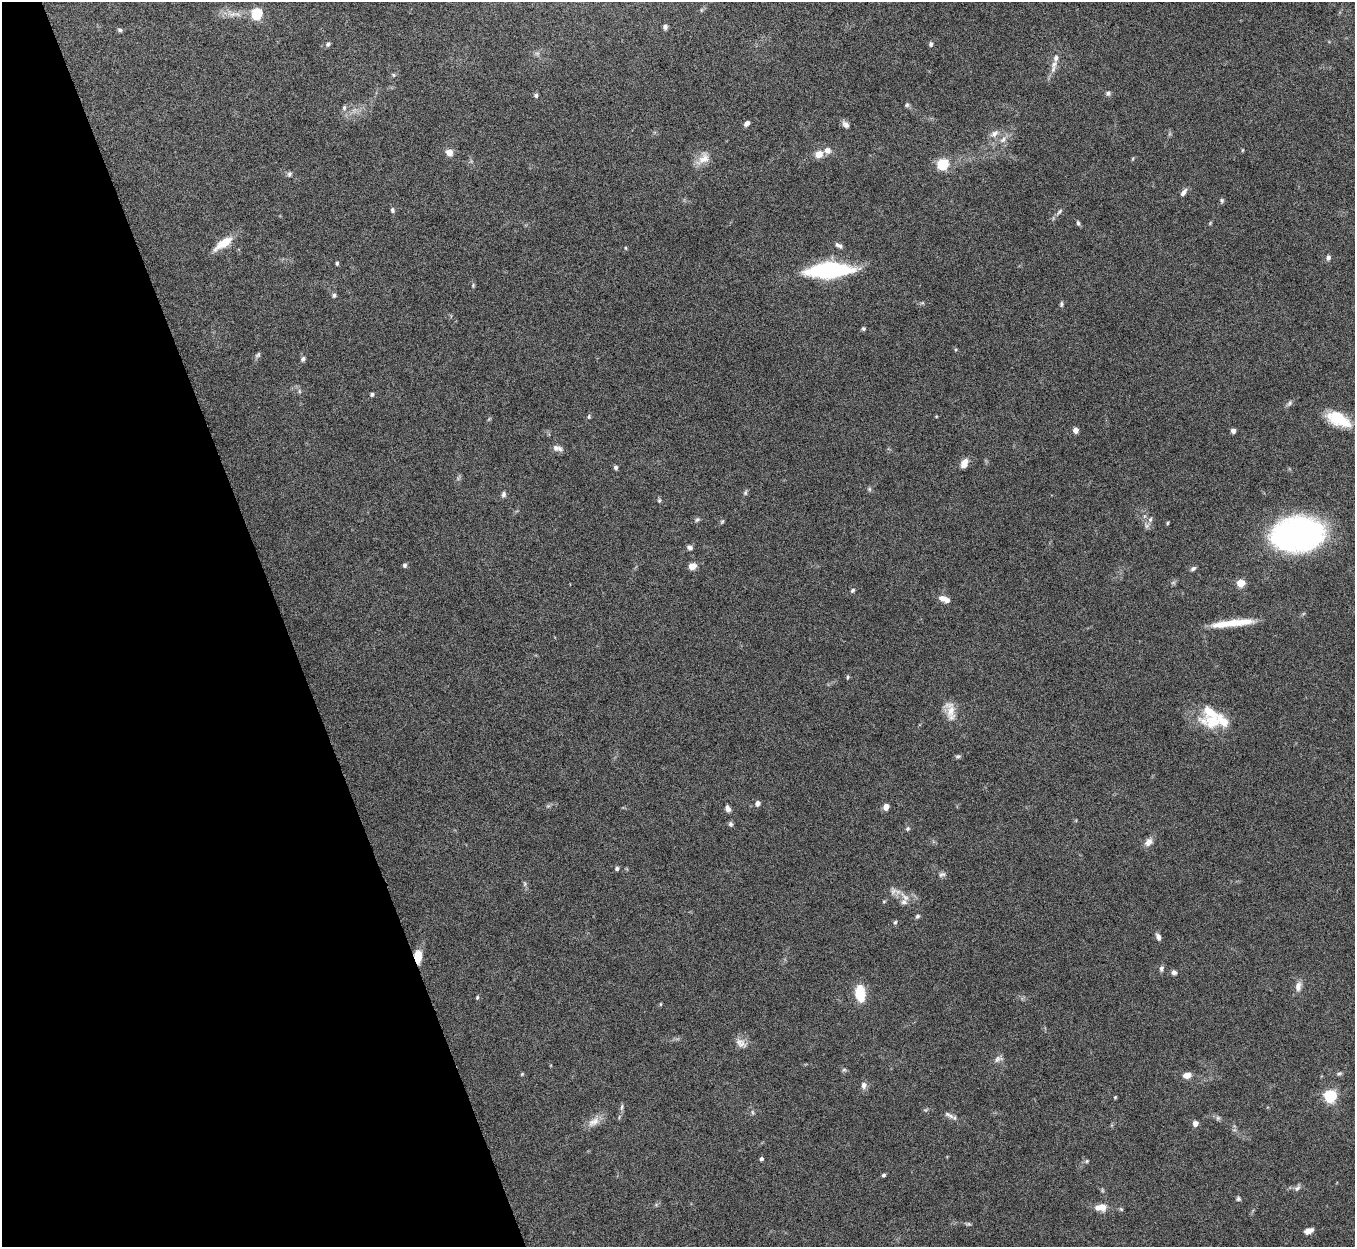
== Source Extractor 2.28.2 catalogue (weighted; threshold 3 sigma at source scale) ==
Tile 5 of 4 x 4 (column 1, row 2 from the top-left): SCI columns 4-1356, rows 2640-3884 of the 5422 x 5406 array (HDU 1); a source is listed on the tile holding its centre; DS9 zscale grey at full resolution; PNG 1357 x 1249 px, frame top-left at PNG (2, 2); no overlay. Shown black and unused: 21% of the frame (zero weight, under 8 of 15 exposures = <1% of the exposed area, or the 3 px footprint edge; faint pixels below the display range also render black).
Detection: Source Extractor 2.28.2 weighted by HDU 2 'WHT'; one run over the whole footprint, this tile lists its part. Background 0.162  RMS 0.0048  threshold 0.0197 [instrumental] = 3 sigma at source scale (4.09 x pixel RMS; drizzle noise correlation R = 1.36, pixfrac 0.8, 0.05/0.05 arcsec/px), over >= 5 px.
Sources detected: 126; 2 too faint to see at this stretch — not listed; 7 inside a brighter listed object's ellipse — not listed separately; the other 117 listed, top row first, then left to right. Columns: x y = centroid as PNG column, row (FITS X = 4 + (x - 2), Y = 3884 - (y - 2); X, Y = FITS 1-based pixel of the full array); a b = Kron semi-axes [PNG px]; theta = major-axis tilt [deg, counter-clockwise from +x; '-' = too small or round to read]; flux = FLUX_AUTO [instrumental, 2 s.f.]
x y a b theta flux
257 13 6 5 - 33
232 14 13 6 12 2.9
665 27 6 5 - 1.3
120 30 7 5 -16 0.81
328 44 6 5 - 0.86
931 44 6 5 - 0.95
1054 64 12 8 53 2.9
393 75 6 5 - 0.59
1108 93 7 6 - 1
536 95 6 5 - 0.87
907 105 6 6 - 0.79
344 108 7 5 76 1
747 123 7 5 43 1.5
846 124 11 7 -46 1.8
994 133 13 8 34 2.6
1003 140 10 6 45 2.1
1242 150 5 3 - 0.42
449 152 5 5 - 7.2
819 154 10 8 29 4.2
703 158 20 12 46 5.1
943 164 6 5 - 35
289 174 7 5 65 1
1184 192 11 5 53 1.7
1222 200 6 5 - 0.78
392 210 7 5 -79 0.85
1059 212 11 4 50 1.2
1078 223 7 4 -73 0.87
224 243 22 8 35 9.3
839 245 10 5 -26 1.4
625 248 5 3 - 0.46
1328 257 6 5 - 1.6
337 263 5 4 - 0.65
828 270 42 13 3 51
473 285 5 4 - 0.54
334 295 6 5 - 0.9
1061 304 7 5 89 0.82
863 329 5 5 - 0.71
258 355 8 6 45 1
303 359 7 5 61 1
299 391 6 4 -72 0.72
372 394 4 4 - 0.94
1289 403 10 5 54 1.2
589 417 6 4 73 0.63
1338 419 29 13 -24 15
1075 430 5 4 - 3
1233 431 4 4 - 2.4
557 448 14 7 -14 2.3
964 463 11 7 58 3.6
616 467 5 5 - 0.87
869 489 6 5 - 0.77
745 493 7 5 89 0.87
503 494 7 6 - 1.2
659 500 6 5 - 0.63
1150 519 7 6 - 1.3
697 520 7 5 36 0.88
722 521 7 5 62 0.65
1168 523 4 3 - 0.5
1297 534 50 32 6 110
689 547 7 6 - 1.5
404 565 5 4 - 1
692 566 8 6 14 3.8
1193 569 7 5 33 0.98
1173 583 6 4 19 0.72
1241 583 5 5 - 12
852 590 7 5 45 0.84
942 598 9 7 -23 2.6
1237 622 43 8 6 12
848 677 5 4 - 0.63
951 711 26 12 -73 6.1
1213 722 36 16 -4 16
958 756 8 4 7 0.8
757 803 6 6 - 1.7
886 807 6 5 - 3.2
728 809 8 6 -71 1.7
731 824 7 6 - 0.93
908 829 6 5 - 0.78
1148 842 11 8 48 3
617 868 5 4 - 1.1
942 874 10 6 21 1.3
525 884 7 4 90 0.79
893 891 11 8 29 2.3
884 901 5 3 - 0.45
904 902 10 9 - 2.6
917 916 6 5 - 0.82
895 922 6 4 43 0.7
1158 937 8 5 -73 1.9
418 956 15 8 -88 5.6
1161 969 9 6 79 1.3
1174 972 6 5 - 1.4
1298 986 12 7 82 2.9
860 993 15 8 -84 16
477 997 5 4 - 0.54
660 1004 5 3 - 0.38
741 1043 17 10 -33 3.3
998 1059 12 7 25 1.8
844 1070 7 4 1 0.69
1339 1073 7 4 18 0.8
522 1074 5 4 - 0.45
1187 1075 9 7 10 3.2
864 1085 9 7 89 2
1330 1096 6 6 - 53
1115 1097 4 4 - 0.46
622 1107 10 4 84 1.1
752 1112 6 4 -71 0.66
947 1114 8 6 -25 1.5
1218 1118 6 5 - 0.86
594 1122 20 10 33 4.3
1195 1124 5 4 - 3.2
761 1159 5 4 - 0.89
1087 1161 5 5 - 0.58
883 1175 5 4 - 0.79
1297 1188 11 6 45 1.4
1238 1199 6 5 - 0.81
1102 1207 11 9 -25 3.8
1121 1209 6 4 -45 0.57
969 1224 7 5 -11 0.73
1309 1231 10 5 22 2.6
Overlapping masked pixels (flux is a lower limit): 1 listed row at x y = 418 956